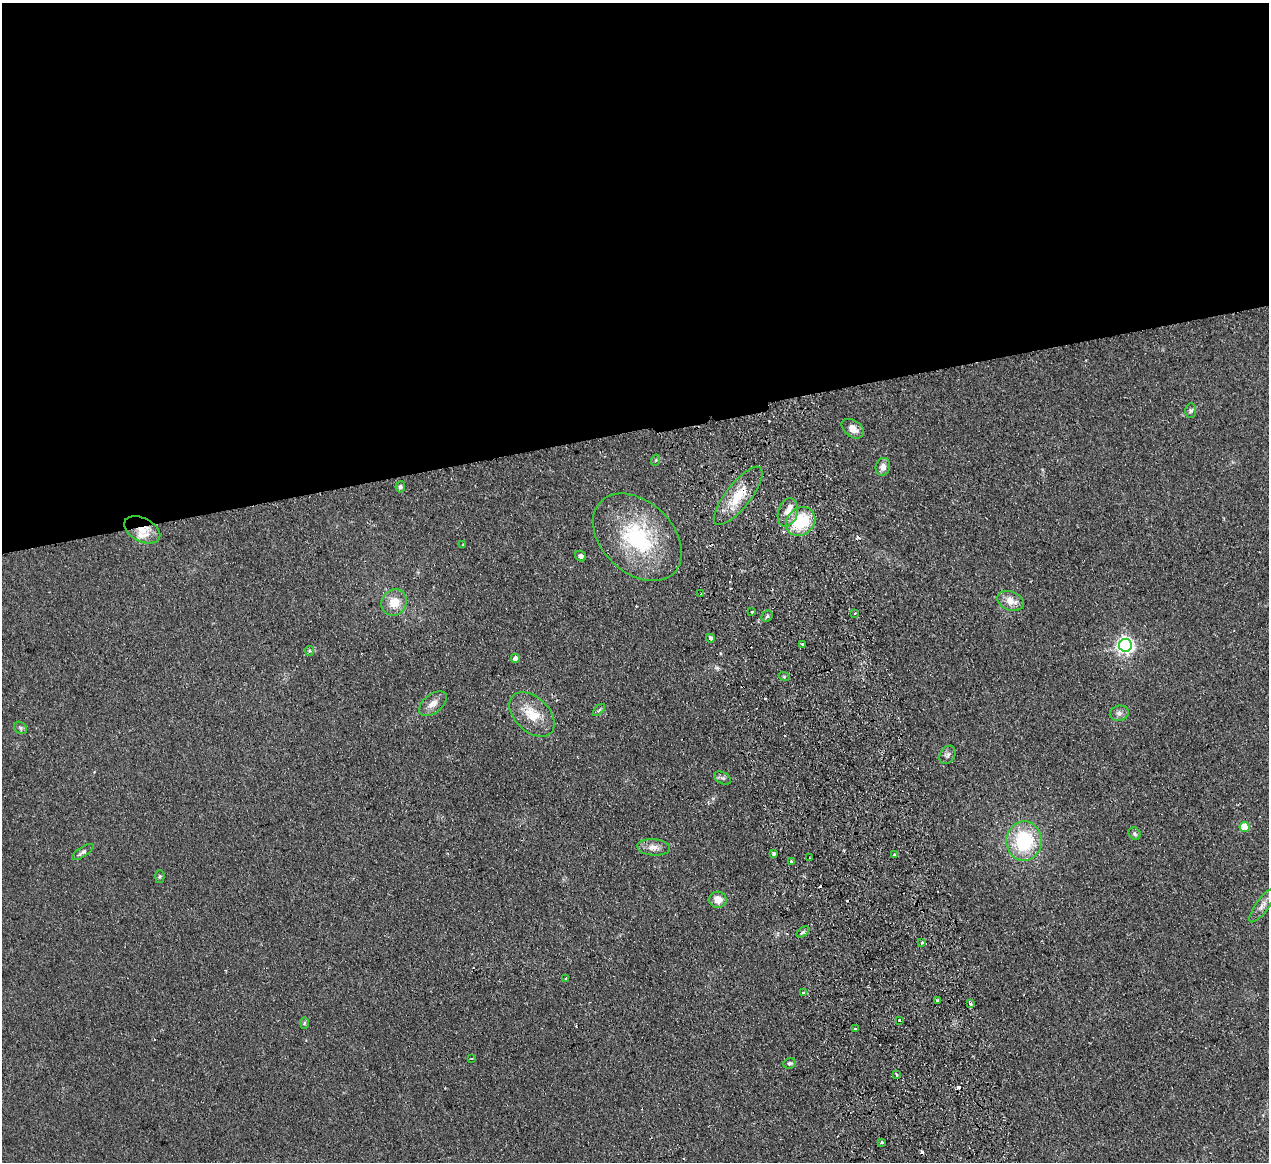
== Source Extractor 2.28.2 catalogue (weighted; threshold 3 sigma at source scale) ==
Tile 2 of 4 x 4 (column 2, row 1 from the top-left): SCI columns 1323-2589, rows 3760-4919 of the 5180 x 5078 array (HDU 1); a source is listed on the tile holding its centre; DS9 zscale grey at full resolution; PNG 1271 x 1164 px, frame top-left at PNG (2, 3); each listed source drawn as its Kron ellipse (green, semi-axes under 4 px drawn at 4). Shown black and unused: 37% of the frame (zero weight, under 2 of 3 exposures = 3% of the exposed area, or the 3 px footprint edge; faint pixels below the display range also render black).
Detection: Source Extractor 2.28.2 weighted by HDU 2 'WHT'; one run over the whole footprint, this tile lists its part. Background 0.107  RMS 0.011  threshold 0.0476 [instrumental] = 3 sigma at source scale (4.5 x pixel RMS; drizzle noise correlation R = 1.50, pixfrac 1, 0.05/0.05 arcsec/px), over >= 5 px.
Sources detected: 69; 11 cosmic-ray / hot-pixel residue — neither listed nor drawn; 2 inside a brighter listed object's ellipse — not listed separately; the other 56 listed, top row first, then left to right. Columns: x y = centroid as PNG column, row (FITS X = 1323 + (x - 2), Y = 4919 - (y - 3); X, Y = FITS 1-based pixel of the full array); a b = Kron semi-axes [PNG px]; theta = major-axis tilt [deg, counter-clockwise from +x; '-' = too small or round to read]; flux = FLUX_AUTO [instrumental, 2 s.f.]
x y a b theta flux
1191 411 7 5 86 2.2
853 429 12 8 -36 8.6
656 460 5 3 - 0.99
883 467 9 7 73 6.7
400 487 5 5 - 2
738 496 36 12 52 30
788 512 14 9 74 10
801 522 16 13 41 50
142 530 19 11 -28 17
637 537 51 35 -44 100
463 545 3 2 - 0.78
581 556 6 5 - 3.4
701 594 2 2 - 0.76
1010 601 14 9 -20 12
394 602 13 12 - 17
752 612 3 2 - 1.5
855 613 3 2 - 1.4
767 616 6 5 - 2.1
710 638 4 3 - 7.3
803 644 4 3 - 3.8
1125 645 6 6 - 370
309 651 5 4 - 1.4
515 658 4 4 - 4.8
784 676 5 3 - 1.2
433 704 16 9 38 8
599 710 7 4 44 1.9
1119 713 9 7 15 4.2
532 714 26 17 -44 26
20 728 7 5 -36 2.1
947 755 10 7 57 3.3
723 778 9 6 -26 2.7
1245 827 5 5 - 36
1135 834 6 5 - 2.1
1024 841 19 17 89 67
654 847 16 8 -4 7.6
83 852 12 5 34 3
773 853 4 3 - 2.2
895 855 3 3 - 6.4
810 858 3 2 - 0.96
791 861 3 3 - 2.5
160 876 6 4 88 1.4
718 900 8 8 - 10
1262 905 20 6 54 6.5
803 932 7 4 36 2.1
922 943 3 3 - 1.4
566 978 3 2 - 1.8
803 993 3 3 - 5.9
938 1001 4 3 - 5.8
970 1004 3 3 - 3.5
899 1020 3 3 - 2.1
304 1023 6 4 88 1.5
855 1028 4 2 - 1.4
471 1058 4 2 - 0.98
790 1063 6 5 - 1.9
896 1074 4 3 - 2
882 1142 3 3 - 2.8
Overlapping masked pixels (flux is a lower limit): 3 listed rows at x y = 738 496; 142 530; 710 638